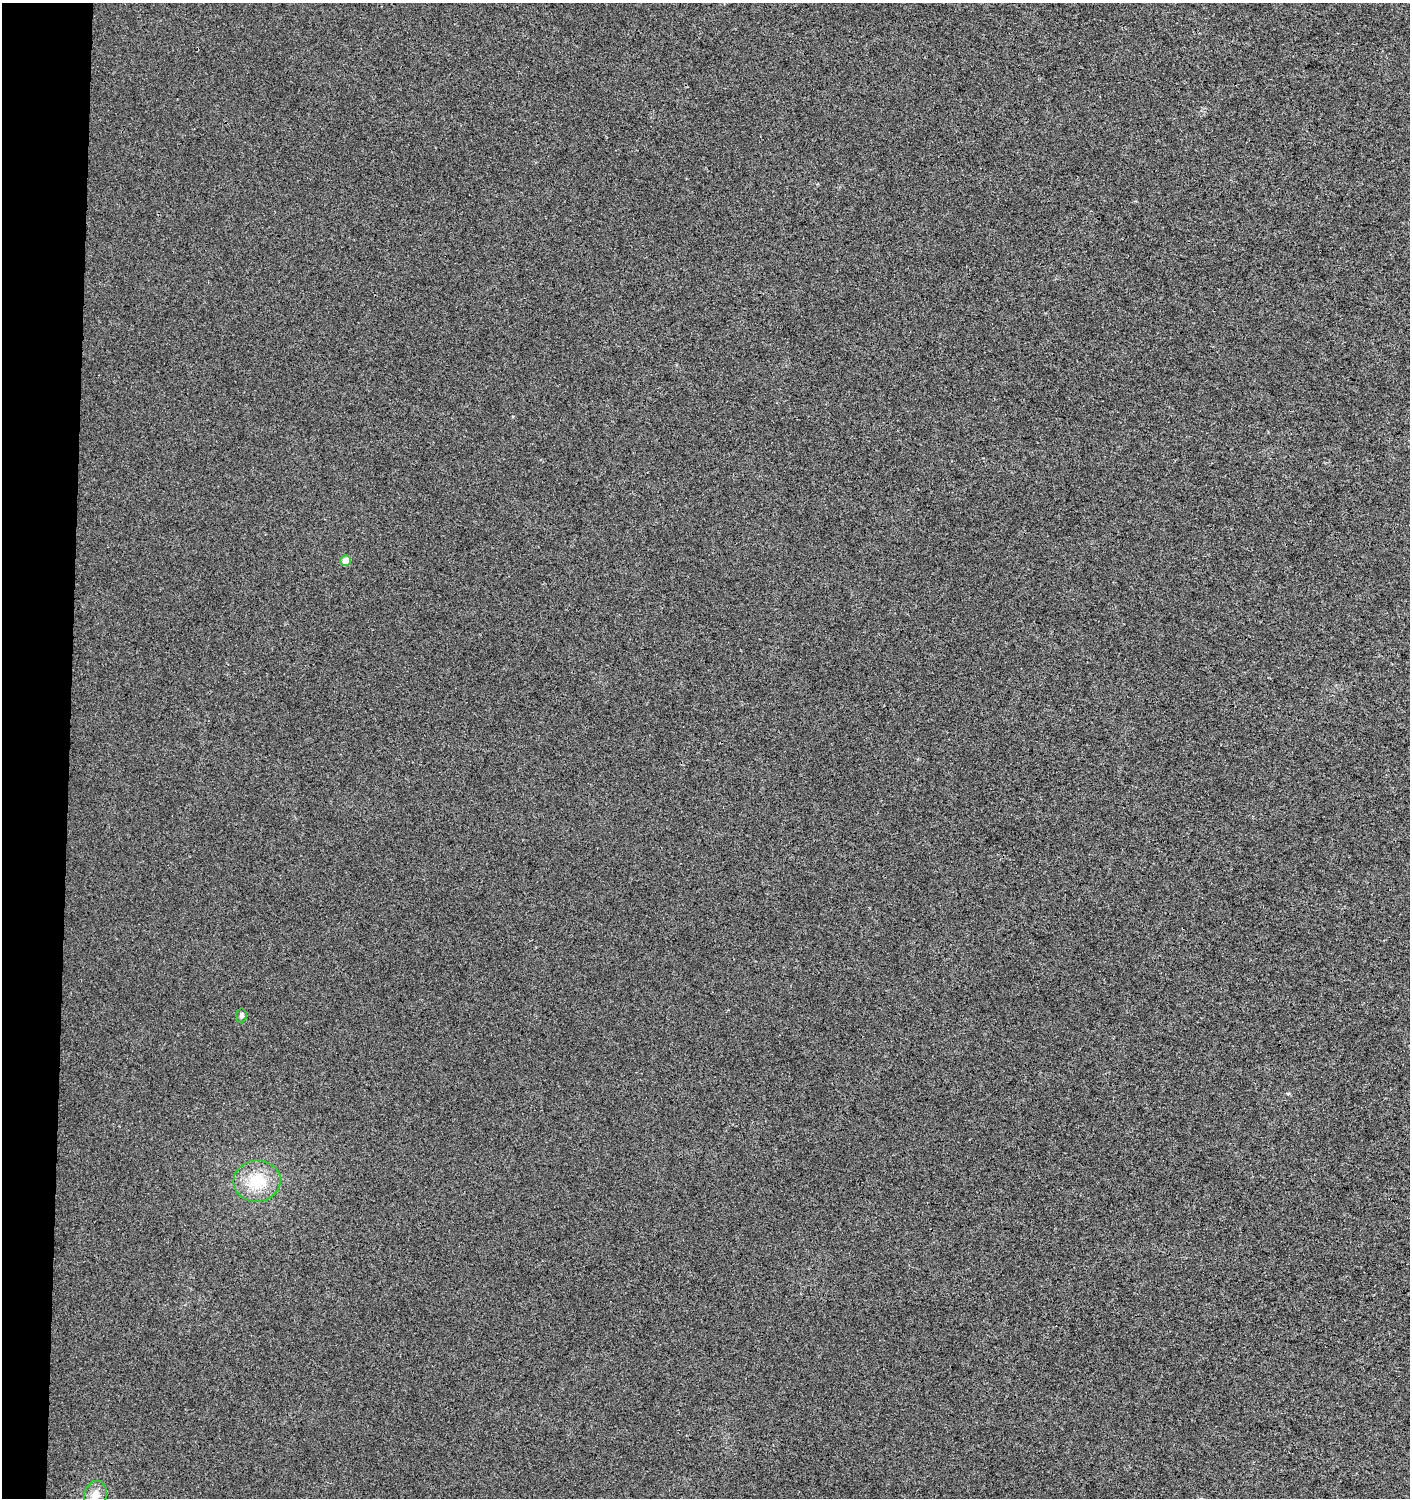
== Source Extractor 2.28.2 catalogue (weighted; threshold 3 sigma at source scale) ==
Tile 4 of 3 x 3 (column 1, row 2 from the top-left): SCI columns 228-1635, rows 1507-3002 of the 4737 x 4499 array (HDU 1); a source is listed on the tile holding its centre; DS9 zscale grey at full resolution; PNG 1412 x 1500 px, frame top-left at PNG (2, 3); each listed source drawn as its Kron ellipse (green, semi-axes under 4 px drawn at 4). Shown black and unused: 5% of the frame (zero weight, under 3 of 4 exposures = <1% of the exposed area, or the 3 px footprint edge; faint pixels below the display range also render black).
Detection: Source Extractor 2.28.2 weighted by HDU 2 'WHT'; one run over the whole footprint, this tile lists its part. Background 0.00118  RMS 0.0033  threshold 0.0149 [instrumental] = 3 sigma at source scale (4.5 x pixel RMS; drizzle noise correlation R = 1.50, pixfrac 1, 0.0396/0.0396 arcsec/px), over >= 5 px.
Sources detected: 4; all 4 listed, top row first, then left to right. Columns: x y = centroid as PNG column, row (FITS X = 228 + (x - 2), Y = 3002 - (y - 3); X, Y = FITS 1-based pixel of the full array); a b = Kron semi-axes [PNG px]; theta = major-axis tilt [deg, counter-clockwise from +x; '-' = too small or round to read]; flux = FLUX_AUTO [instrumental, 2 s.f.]
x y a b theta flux
346 561 5 5 - 4.4
241 1015 7 5 84 0.85
257 1181 23 20 6 11
95 1495 14 11 72 3.4
Isophote crosses this tile's border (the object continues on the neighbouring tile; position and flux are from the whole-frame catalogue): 1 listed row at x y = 95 1495